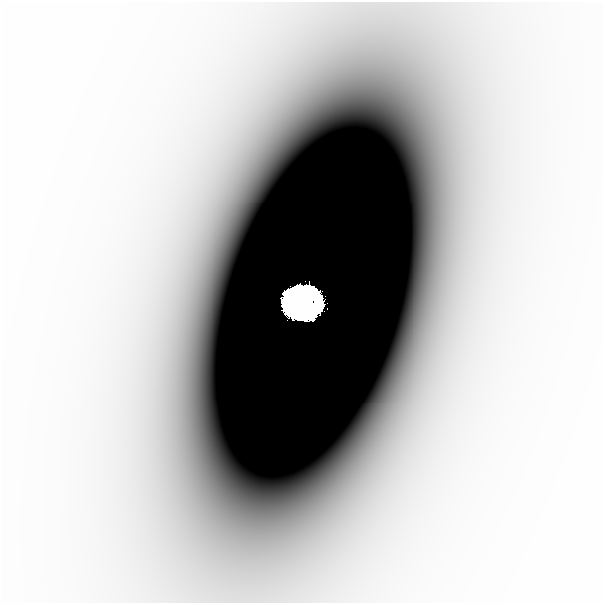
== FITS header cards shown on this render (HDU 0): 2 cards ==
NAXIS1  =                  601
NAXIS2  =                  601

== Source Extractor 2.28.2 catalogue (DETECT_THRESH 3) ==
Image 601 x 601 px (HDU 0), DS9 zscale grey, 1 PNG px = 1 image px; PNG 605 x 605 px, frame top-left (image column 1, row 601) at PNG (2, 2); no overlay
Background -2.56e-07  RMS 1.3e-07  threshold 3.79e-07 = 3 sigma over >= 5 px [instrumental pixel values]
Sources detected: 5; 1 with non-positive FLUX_AUTO (blend fragments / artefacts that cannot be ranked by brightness) is not listed; the other 4 listed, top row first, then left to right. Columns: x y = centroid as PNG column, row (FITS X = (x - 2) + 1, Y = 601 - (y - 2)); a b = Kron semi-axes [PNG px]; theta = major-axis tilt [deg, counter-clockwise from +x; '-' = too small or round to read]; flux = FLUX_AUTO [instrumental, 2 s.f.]
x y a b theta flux
290 299 13 8 51 7.5e+00
303 301 28 26 18 4.0e+01
508 316 70 33 89 1.4e-03
190 380 19 15 83 2.0e-04
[1 non-positive-flux detection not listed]